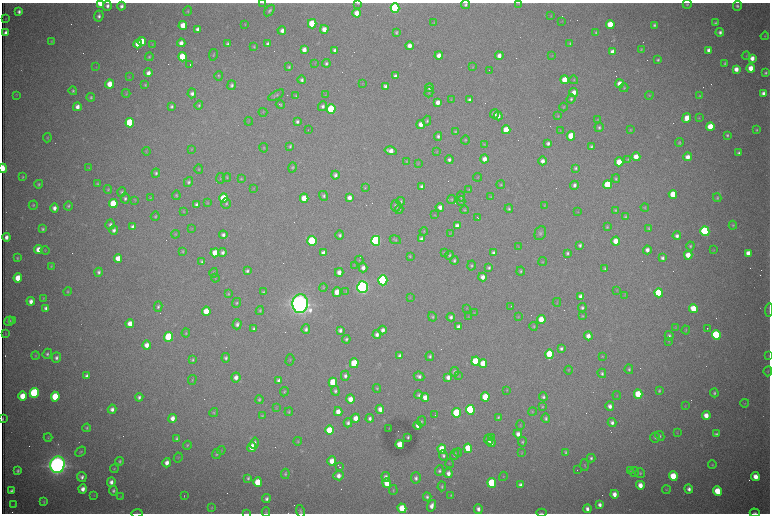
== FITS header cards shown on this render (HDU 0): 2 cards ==
NAXIS1  =                 1536 /fastest changing axis
NAXIS2  =                 1023 /next to fastest changing axis

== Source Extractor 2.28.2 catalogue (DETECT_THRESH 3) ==
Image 1536 x 1023 px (HDU 0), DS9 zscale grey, zoomed out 1/2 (1 PNG px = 2 x 2 image px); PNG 772 x 516 px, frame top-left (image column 1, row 1022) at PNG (2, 3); each listed source drawn as its Kron ellipse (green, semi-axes under 4 px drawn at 4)
Background 3010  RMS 34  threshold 102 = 3 sigma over >= 5 px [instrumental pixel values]
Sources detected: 594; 96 cannot appear on this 1/2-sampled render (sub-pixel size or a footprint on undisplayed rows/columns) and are neither listed nor drawn; the other 498 listed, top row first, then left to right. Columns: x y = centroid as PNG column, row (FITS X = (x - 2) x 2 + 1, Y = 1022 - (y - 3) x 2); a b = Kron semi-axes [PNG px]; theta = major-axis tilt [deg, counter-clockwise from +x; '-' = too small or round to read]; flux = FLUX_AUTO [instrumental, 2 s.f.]
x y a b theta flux
100 3 4 3 - 2.0e+05
263 3 3 2 - 2.3e+03
358 3 4 2 - 6.0e+03
519 3 3 3 - 4.3e+03
687 4 5 4 - 9.1e+03
465 5 4 4 - 1.6e+04
107 6 5 4 - 2.7e+04
122 6 4 4 - 2.5e+04
737 6 5 4 - 1.5e+04
395 8 5 4 - 1.1e+06
269 10 6 4 53 1.5e+04
188 11 5 4 - 8.4e+03
19 12 3 3 - 2.1e+04
357 13 4 4 - 8.0e+04
99 16 5 5 - 2.4e+04
551 16 4 3 - 5.3e+03
5 19 3 2 - 2.0e+03
562 21 3 2 - 2.9e+03
434 23 4 3 - 4.6e+03
715 23 4 4 - 1.2e+04
245 24 3 2 - 5.2e+03
312 24 4 4 - 2.7e+05
610 24 4 4 - 2.0e+05
183 25 4 4 - 1.1e+05
654 25 3 3 - 1.3e+04
198 29 4 3 - 3.2e+04
324 29 4 4 - 6.3e+04
282 30 4 4 - 3.4e+04
396 32 4 3 - 1.1e+04
596 32 4 3 - 9.0e+03
720 32 4 4 - 2.3e+04
6 33 4 3 - 3.5e+04
765 36 4 3 - 6.4e+03
51 41 3 3 - 5.4e+03
142 42 4 4 - 1.2e+05
181 43 4 4 - 3.8e+04
570 43 4 3 - 8.3e+03
138 44 4 4 - 6.9e+04
152 44 4 3 - 4.3e+03
228 44 3 3 - 1.7e+04
268 44 4 3 - 2.2e+04
409 46 4 4 - 5.2e+04
254 47 4 3 - 6.9e+03
641 49 4 3 - 6.9e+03
304 50 4 4 - 4.7e+04
335 50 4 3 - 2.6e+04
709 50 4 4 - 3.6e+04
612 52 4 4 - 4.5e+04
213 55 6 3 79 8.6e+03
439 55 4 4 - 4.8e+04
499 56 4 4 - 4.1e+04
552 56 3 2 - 3.5e+03
746 56 4 4 - 6.8e+03
149 57 4 3 - 8.9e+03
183 57 4 4 - 2.9e+05
752 58 4 4 - 5.5e+04
658 60 4 3 - 1.2e+04
315 63 3 3 - 3.8e+03
326 63 4 4 - 1.5e+04
725 63 4 3 - 1.0e+04
190 65 2 1 - 2.0e+05
96 67 3 2 - 3.5e+03
289 67 4 3 - 9.9e+03
473 67 3 3 - 4.5e+03
751 68 4 4 - 9.0e+04
736 69 4 4 - 5.6e+04
489 70 2 1 - 1.2e+03
148 73 4 4 - 4.0e+04
766 73 3 3 - 1.3e+04
219 76 5 4 - 8.3e+03
395 76 4 3 - 2.4e+04
129 77 3 2 - 4.1e+03
302 80 4 3 - 1.7e+04
564 80 4 4 - 1.0e+05
574 80 4 3 - 6.6e+03
110 84 4 4 - 1.1e+05
362 84 3 2 - 3.6e+03
620 84 4 4 - 6.2e+04
145 85 4 4 - 8.8e+03
232 85 5 4 - 1.7e+04
385 86 4 3 - 2.3e+04
429 88 4 4 - 1.8e+04
624 88 4 3 - 6.0e+03
73 91 4 4 - 1.1e+04
429 92 5 3 - 5.4e+03
574 92 4 4 - 5.4e+04
126 93 4 3 - 7.1e+03
192 93 5 4 - 2.7e+04
763 93 4 4 - 2.8e+04
16 95 4 3 - 4.5e+03
276 95 9 3 29 1.1e+04
325 95 4 2 - 4.1e+03
649 95 4 3 - 5.5e+03
296 96 4 3 - 1.0e+04
699 96 4 4 - 7.4e+03
91 97 4 4 - 1.2e+04
571 99 5 4 - 1.4e+04
451 100 3 3 - 3.9e+03
470 100 4 3 - 2.1e+04
438 102 4 3 - 4.5e+04
199 105 4 4 - 1.1e+04
280 105 5 3 - 7.2e+03
171 106 3 3 - 1.4e+04
323 106 5 4 - 2.1e+04
77 107 4 4 - 4.3e+04
563 107 4 3 - 6.4e+03
331 109 5 4 - 5.7e+05
263 112 4 3 - 6.2e+03
494 114 4 4 - 3.2e+04
498 116 4 4 - 3.1e+04
558 116 4 3 - 6.6e+03
687 118 5 4 - 8.8e+04
699 118 3 3 - 5.4e+03
597 120 4 3 - 6.6e+03
249 121 4 2 - 4.3e+03
427 121 5 4 - 1.2e+04
297 122 4 3 - 1.8e+04
130 123 5 4 - 5.8e+05
421 124 4 4 - 6.2e+04
710 126 4 4 - 1.5e+05
599 127 5 4 - 1.5e+04
308 129 2 1 - 3.2e+03
506 130 4 4 - 1.4e+05
630 130 3 3 - 7.1e+03
756 130 4 3 - 9.3e+03
560 131 4 2 - 3.9e+03
455 132 4 3 - 8.9e+03
727 135 4 3 - 1.2e+04
438 136 4 4 - 1.9e+04
571 136 4 4 - 2.2e+05
47 138 4 3 - 7.0e+03
465 140 4 4 - 7.8e+03
679 142 4 3 - 9.4e+03
548 143 4 3 - 2.0e+04
484 144 3 3 - 4.9e+03
290 146 4 3 - 1.1e+04
591 146 4 3 - 1.3e+04
264 148 5 3 - 6.7e+03
192 149 3 2 - 3.9e+03
146 151 4 3 - 4.9e+03
391 151 6 4 -16 6.6e+04
437 152 4 2 - 3.7e+03
739 153 3 3 - 1.6e+04
636 157 4 4 - 9.5e+04
688 157 4 4 - 5.1e+04
484 159 4 4 - 5.1e+04
628 159 4 3 - 7.3e+03
449 160 4 4 - 1.9e+04
406 161 4 3 - 5.6e+03
543 161 4 4 - 3.8e+04
619 162 4 4 - 1.4e+05
418 163 4 3 - 5.0e+03
292 167 5 4 - 1.1e+04
3 168 4 2 - 3.1e+05
89 168 4 3 - 6.5e+03
576 168 4 3 - 1.2e+04
199 169 5 4 - 7.7e+03
156 173 4 4 - 1.4e+04
335 175 4 4 - 2.2e+04
23 177 3 3 - 6.9e+03
227 177 4 4 - 7.9e+03
478 177 4 3 - 4.3e+03
220 178 5 2 - 5.6e+03
241 179 4 3 - 6.7e+03
616 179 4 3 - 9.6e+03
188 182 5 4 - 1.5e+04
39 184 4 3 - 9.6e+03
97 184 4 3 - 9.7e+03
501 185 4 4 - 7.6e+03
574 185 4 4 - 2.3e+04
607 185 4 4 - 2.9e+05
422 186 4 3 - 2.2e+04
365 188 4 3 - 6.5e+03
108 189 4 4 - 8.6e+03
254 189 4 3 - 4.2e+03
469 190 4 3 - 6.0e+03
122 192 5 4 - 1.3e+04
673 194 4 4 - 1.8e+05
176 195 5 3 - 8.4e+03
323 196 5 4 - 1.6e+04
461 197 5 3 - 8.7e+03
491 197 4 3 - 5.5e+03
125 198 5 4 - 1.5e+04
150 198 4 3 - 4.5e+03
224 198 5 4 - 2.4e+05
304 198 4 4 - 1.2e+05
349 198 4 4 - 4.4e+04
717 198 4 4 - 9.7e+03
452 199 4 3 - 6.4e+03
135 200 4 3 - 5.6e+03
401 201 4 4 - 9.6e+03
461 201 5 3 - 7.1e+03
113 203 4 4 - 2.4e+05
207 203 4 3 - 6.7e+03
226 203 5 5 - 1.3e+04
33 205 4 4 - 8.7e+03
197 205 4 3 - 2.5e+04
544 205 4 3 - 5.6e+03
68 206 4 4 - 1.3e+04
396 206 5 5 - 2.4e+04
440 207 4 4 - 3.7e+04
54 208 4 4 - 3.7e+04
645 208 4 3 - 6.3e+03
399 209 4 4 - 1.1e+04
509 209 4 4 - 1.2e+04
465 210 4 3 - 7.7e+03
615 210 4 3 - 9.5e+03
184 211 4 3 - 5.1e+03
578 212 3 3 - 3.5e+03
435 215 3 3 - 4.0e+03
155 216 4 4 - 9.5e+03
626 217 4 4 - 9.9e+03
478 218 3 1 - 2.8e+03
110 225 5 4 - 2.0e+04
733 225 4 3 - 8.6e+03
457 226 4 4 - 3.7e+04
133 227 4 3 - 2.9e+04
607 227 3 3 - 8.0e+03
649 228 4 4 - 9.6e+03
43 229 4 3 - 1.2e+04
192 229 3 2 - 3.3e+03
114 230 4 4 - 2.3e+04
424 231 4 3 - 5.9e+03
705 231 5 4 - 1.3e+06
450 233 3 2 - 3.1e+03
540 233 7 5 65 1.8e+04
175 234 4 4 - 6.6e+03
223 235 4 4 - 2.3e+04
340 235 5 4 - 1.6e+04
677 236 4 4 - 2.5e+04
6 237 4 3 - 3.7e+04
421 239 4 3 - 2.2e+04
395 240 6 3 -26 9.3e+03
312 241 5 4 - 7.6e+05
376 241 5 4 - 1.7e+06
616 241 4 4 - 1.0e+05
580 245 4 3 - 1.6e+04
518 246 3 2 - 3.7e+03
690 246 4 4 - 1.1e+04
38 249 4 4 - 8.1e+04
45 250 4 3 - 4.9e+03
647 250 4 4 - 3.4e+04
714 250 4 2 - 3.9e+03
183 252 4 3 - 6.8e+03
223 252 4 4 - 2.3e+04
215 253 4 4 - 1.1e+05
323 253 4 3 - 3.1e+04
444 253 4 3 - 7.2e+03
494 253 4 4 - 2.8e+04
567 253 4 3 - 1.5e+04
748 253 4 4 - 5.9e+04
449 255 4 4 - 1.0e+04
688 255 4 4 - 8.7e+04
410 256 3 3 - 6.5e+03
17 258 4 3 - 8.2e+03
118 258 4 4 - 7.9e+04
662 258 4 4 - 2.0e+04
359 260 4 3 - 5.5e+03
454 260 4 4 - 1.4e+04
202 262 3 3 - 1.6e+04
543 262 4 3 - 5.1e+03
354 265 4 3 - 4.6e+03
51 266 4 3 - 8.0e+03
471 266 5 4 - 1.2e+04
363 268 4 4 - 3.6e+04
489 268 3 3 - 1.4e+04
605 269 4 3 - 1.1e+04
247 271 4 4 - 1.7e+04
521 271 4 4 - 1.1e+04
98 272 4 4 - 1.9e+04
339 272 4 4 - 4.4e+04
214 273 5 3 - 9.2e+03
483 277 4 4 - 4.1e+04
18 278 4 4 - 1.2e+05
215 278 4 3 - 5.1e+03
383 280 5 4 - 1.8e+06
323 287 4 3 - 6.8e+03
362 287 6 5 - 3.5e+06
617 290 4 3 - 4.7e+03
67 291 4 3 - 9.6e+03
263 292 4 3 - 1.1e+04
337 292 5 4 - 7.6e+04
346 292 3 2 - 3.6e+03
659 293 4 4 - 4.0e+05
228 294 4 3 - 8.1e+03
625 295 3 2 - 2.9e+03
581 296 4 3 - 4.0e+04
43 298 3 3 - 5.9e+03
410 298 4 3 - 4.8e+03
31 301 4 3 - 3.9e+04
557 302 4 2 - 4.2e+03
236 303 5 4 - 1.1e+04
300 304 9 7 85 9.3e+06
158 307 5 4 - 1.5e+04
511 307 4 2 - 7.1e+03
46 308 4 3 - 2.4e+04
467 308 4 2 - 4.0e+03
582 308 4 4 - 1.6e+04
693 308 4 4 - 1.6e+05
260 310 4 4 - 9.8e+03
769 310 7 2 85 7.2e+03
206 311 4 4 - 1.3e+05
474 313 4 3 - 5.2e+03
582 316 4 3 - 6.5e+03
432 317 5 4 - 1.0e+04
451 317 4 4 - 2.0e+04
469 317 4 3 - 4.7e+03
518 317 4 3 - 5.8e+03
541 320 4 4 - 1.3e+05
9 321 5 4 - 2.3e+04
12 321 4 2 - 6.5e+03
130 324 4 4 - 7.5e+04
237 324 5 4 - 2.4e+04
534 326 4 3 - 7.5e+03
459 327 4 3 - 3.8e+04
676 327 4 3 - 4.0e+03
707 328 2 1 - 7.0e+03
254 329 4 3 - 1.7e+04
306 329 5 4 - 2.0e+04
340 330 4 3 - 2.2e+04
383 330 4 4 - 3.0e+04
686 330 4 3 - 6.2e+03
186 333 4 4 - 7.4e+03
5 334 3 2 - 4.1e+03
377 334 4 4 - 2.6e+04
716 335 5 4 - 9.6e+05
588 336 4 4 - 4.9e+04
669 336 5 4 - 1.5e+04
169 337 5 4 - 5.5e+05
346 339 4 3 - 1.3e+04
669 341 4 3 - 5.0e+03
147 345 4 4 - 5.0e+04
561 348 4 4 - 1.7e+04
47 354 5 4 - 1.6e+04
550 354 5 4 - 3.6e+05
36 356 4 3 - 6.6e+03
400 356 4 3 - 1.9e+04
430 356 4 4 - 1.4e+04
602 356 4 3 - 6.3e+03
769 356 4 2 - 4.0e+03
56 358 5 4 - 2.2e+04
226 358 5 4 - 1.7e+04
193 360 4 3 - 1.1e+04
290 360 5 3 - 6.9e+03
475 361 4 4 - 2.7e+05
354 363 5 4 - 3.3e+05
483 364 4 4 - 1.6e+05
629 369 5 4 - 1.3e+04
568 370 4 3 - 6.9e+03
768 371 5 3 - 6.9e+03
455 372 5 4 - 2.6e+04
602 373 5 4 - 1.5e+04
87 376 4 3 - 2.8e+04
345 376 5 4 - 2.1e+04
419 376 5 4 - 2.4e+04
459 376 4 3 - 5.6e+03
236 377 5 4 - 4.0e+04
448 377 4 3 - 3.5e+04
192 380 5 3 - 6.3e+03
279 381 4 3 - 2.6e+04
333 382 5 4 - 3.0e+05
377 388 4 3 - 7.7e+03
507 390 4 3 - 4.9e+03
335 391 5 4 - 1.5e+04
659 391 4 3 - 1.0e+04
284 392 5 4 - 8.5e+03
34 393 5 4 - 9.6e+05
714 393 4 4 - 1.3e+04
638 394 4 4 - 2.9e+05
419 395 4 4 - 1.4e+04
617 395 4 2 - 4.2e+03
22 396 4 4 - 1.3e+05
55 397 5 4 - 3.4e+05
139 397 4 4 - 1.8e+04
425 397 4 4 - 6.0e+04
485 397 5 4 - 1.8e+05
543 397 4 4 - 1.6e+04
350 399 4 4 - 7.6e+04
259 400 4 4 - 1.1e+04
745 403 4 3 - 5.6e+03
610 406 4 4 - 3.4e+04
685 406 3 3 - 4.6e+03
542 407 4 4 - 7.5e+03
276 408 3 3 - 4.8e+03
112 409 4 4 - 3.0e+04
380 409 4 4 - 4.7e+04
470 410 5 4 - 7.7e+05
289 412 4 3 - 7.2e+03
338 412 4 4 - 6.4e+04
532 412 4 3 - 6.3e+03
214 413 5 4 - 8.9e+03
456 413 5 4 - 4.5e+05
435 415 2 1 - 6.9e+03
706 415 4 4 - 8.1e+04
262 416 4 3 - 7.1e+03
498 417 4 3 - 9.5e+03
172 418 4 4 - 5.2e+04
356 418 4 4 - 6.8e+04
370 418 4 3 - 2.3e+04
546 418 5 4 - 1.5e+04
3 419 3 1 - 7.3e+03
421 421 5 4 - 1.1e+04
612 422 4 4 - 2.5e+04
348 423 4 4 - 2.0e+04
418 425 4 3 - 4.4e+04
520 425 5 3 - 7.0e+03
87 428 4 4 - 1.1e+04
389 428 3 2 - 1.8e+03
329 430 5 4 - 2.7e+05
677 433 4 3 - 4.4e+03
518 434 4 4 - 3.9e+04
716 434 4 4 - 1.5e+04
660 436 5 4 - 1.2e+04
48 437 4 3 - 7.3e+03
408 437 3 3 - 1.0e+04
491 437 2 1 - 1.4e+05
655 437 5 5 - 1.2e+04
177 438 4 3 - 1.2e+04
489 439 5 4 - 4.7e+04
298 441 4 4 - 7.6e+03
522 442 5 3 - 1.1e+04
254 443 6 4 75 2.5e+04
491 443 4 3 - 3.5e+04
187 445 4 3 - 9.5e+03
400 445 4 4 - 1.6e+05
252 447 5 4 - 1.1e+05
468 448 4 4 - 2.5e+05
442 449 5 4 - 1.9e+05
221 450 4 2 - 4.5e+03
81 452 6 4 41 1.1e+04
565 452 4 3 - 8.8e+03
458 453 4 4 - 8.0e+03
522 453 4 3 - 5.0e+03
217 454 5 4 - 1.1e+04
443 455 5 4 - 1.7e+04
455 455 5 4 - 1.9e+04
178 458 5 3 - 5.4e+03
591 458 4 3 - 1.4e+04
120 461 4 3 - 1.1e+04
332 461 4 4 - 8.3e+04
167 463 5 4 - 4.3e+04
449 464 4 3 - 5.3e+03
57 465 8 7 - 7.7e+06
585 465 6 3 -86 8.2e+03
712 465 4 3 - 7.6e+03
339 467 2 1 - 2.7e+03
114 469 4 3 - 7.4e+03
577 470 3 1 - 3.2e+03
630 470 4 3 - 5.9e+03
18 471 4 3 - 1.5e+04
439 471 5 4 - 1.5e+04
634 472 5 4 - 1.1e+04
448 473 5 4 - 3.8e+04
640 473 5 4 - 1.1e+04
285 474 5 4 - 1.1e+04
339 476 5 4 - 4.7e+04
503 476 4 2 - 4.3e+03
673 476 5 4 - 2.6e+05
82 477 5 4 - 2.6e+04
386 477 5 4 - 2.8e+04
755 477 4 4 - 8.7e+04
248 478 4 3 - 1.3e+04
416 478 6 5 - 2.3e+04
111 482 5 4 - 3.4e+04
258 482 5 4 - 2.1e+05
387 483 5 4 - 1.4e+05
492 483 5 4 - 5.4e+05
520 485 4 4 - 2.4e+04
640 485 4 4 - 7.5e+04
442 486 5 3 - 1.0e+04
83 489 4 4 - 4.6e+04
689 489 4 4 - 2.9e+04
393 490 5 3 - 8.0e+03
666 490 4 2 - 5.2e+03
11 491 4 3 - 2.0e+04
113 491 5 4 - 1.6e+04
717 491 5 4 - 2.1e+05
614 494 4 4 - 5.4e+04
94 495 3 3 - 4.0e+03
451 495 4 4 - 8.4e+03
121 496 4 3 - 5.8e+03
184 496 4 1 - 3.5e+03
427 497 4 3 - 1.6e+04
266 499 4 4 - 2.1e+04
44 502 4 3 - 9.1e+03
14 505 2 1 - 3.0e+03
600 505 4 3 - 3.0e+04
432 506 6 3 72 4.3e+04
212 508 4 3 - 5.6e+03
402 508 5 4 - 2.2e+05
478 509 5 4 - 3.3e+04
587 509 4 4 - 2.9e+04
300 511 6 4 -76 1.4e+04
266 512 5 4 - 7.5e+03
137 513 5 2 - 5.2e+03
247 513 3 3 - 4.4e+03
541 513 5 3 - 8.8e+03
755 513 5 3 - 1.3e+04
At the frame edge (FLAGS 8, measured only in part): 12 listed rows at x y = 100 3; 263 3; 358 3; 519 3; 3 168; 769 310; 3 419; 300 511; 137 513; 247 513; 541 513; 755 513
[96 sub-pixel or undisplayed-footprint detections neither listed nor drawn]